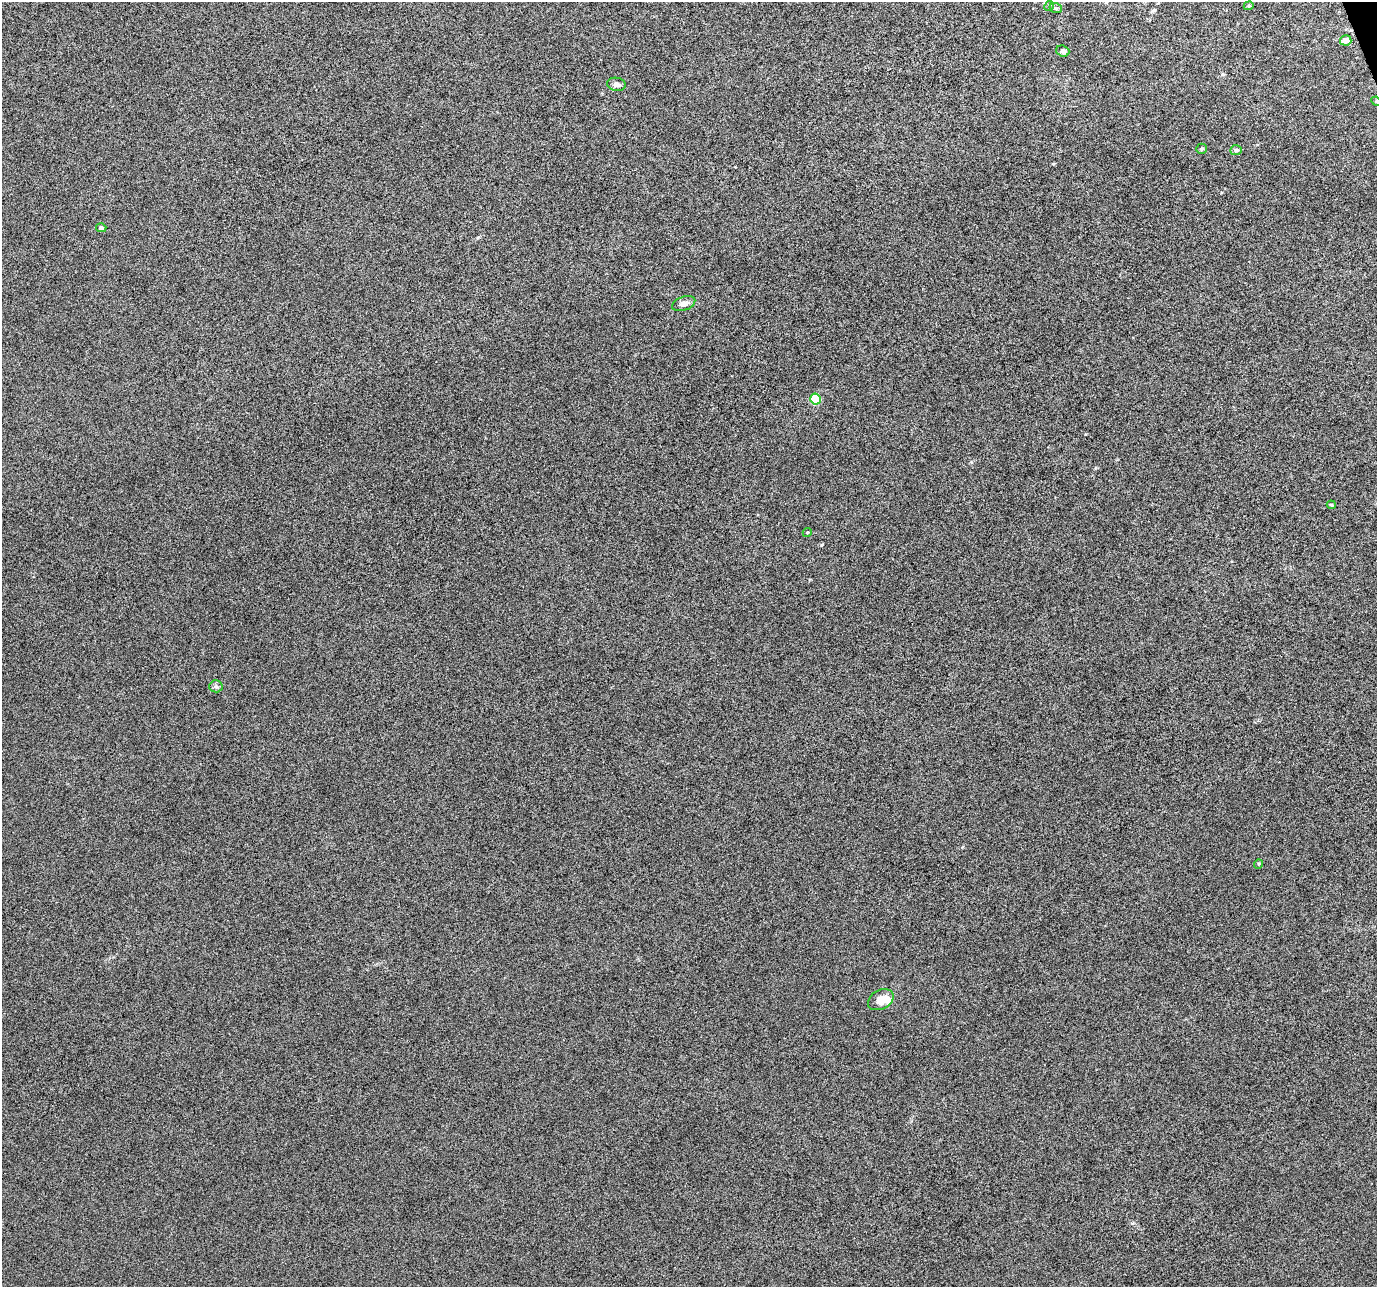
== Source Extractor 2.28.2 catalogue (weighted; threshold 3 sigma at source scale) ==
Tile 10 of 4 x 4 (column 2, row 3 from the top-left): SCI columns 1377-2751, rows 1413-2697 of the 5500 x 5339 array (HDU 1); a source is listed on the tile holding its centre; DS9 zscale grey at full resolution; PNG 1379 x 1289 px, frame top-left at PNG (2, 2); each listed source drawn as its Kron ellipse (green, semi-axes under 4 px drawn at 4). Shown black and unused: <1% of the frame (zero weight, under 10 of 20 exposures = <1% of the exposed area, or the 3 px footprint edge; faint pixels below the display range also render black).
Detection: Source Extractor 2.28.2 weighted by HDU 2 'WHT'; one run over the whole footprint, this tile lists its part. Background -6.09e-04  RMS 0.0017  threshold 0.00681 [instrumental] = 3 sigma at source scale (4.09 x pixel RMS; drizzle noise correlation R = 1.36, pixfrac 0.8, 0.0396/0.0396 arcsec/px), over >= 5 px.
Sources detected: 18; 1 inside a brighter listed object's ellipse — not listed separately; the other 17 listed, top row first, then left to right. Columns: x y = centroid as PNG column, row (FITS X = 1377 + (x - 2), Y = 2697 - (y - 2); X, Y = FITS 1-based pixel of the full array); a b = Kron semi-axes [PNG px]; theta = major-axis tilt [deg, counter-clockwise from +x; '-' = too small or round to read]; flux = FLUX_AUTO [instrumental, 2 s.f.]
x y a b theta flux
1049 6 5 4 - 0.22
1249 6 5 4 - 0.19
1056 8 6 5 - 0.27
1346 40 6 5 - 1.1
1063 51 7 5 -20 0.55
616 84 9 6 -9 0.6
1376 101 5 4 - 0.16
1201 149 5 5 - 0.25
1236 150 6 5 - 0.36
101 228 5 4 - 0.37
684 304 12 7 19 0.98
815 399 5 5 - 7.3
1331 505 5 3 - 0.19
807 532 5 4 - 0.19
216 686 6 6 - 0.38
1258 864 5 3 - 0.16
881 1000 13 9 29 1.9
Isophote crosses this tile's border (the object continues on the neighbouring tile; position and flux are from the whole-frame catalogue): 1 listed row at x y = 1376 101
Unlisted compact peaks at least as high as the median listed source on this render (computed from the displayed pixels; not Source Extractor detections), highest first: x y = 821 545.